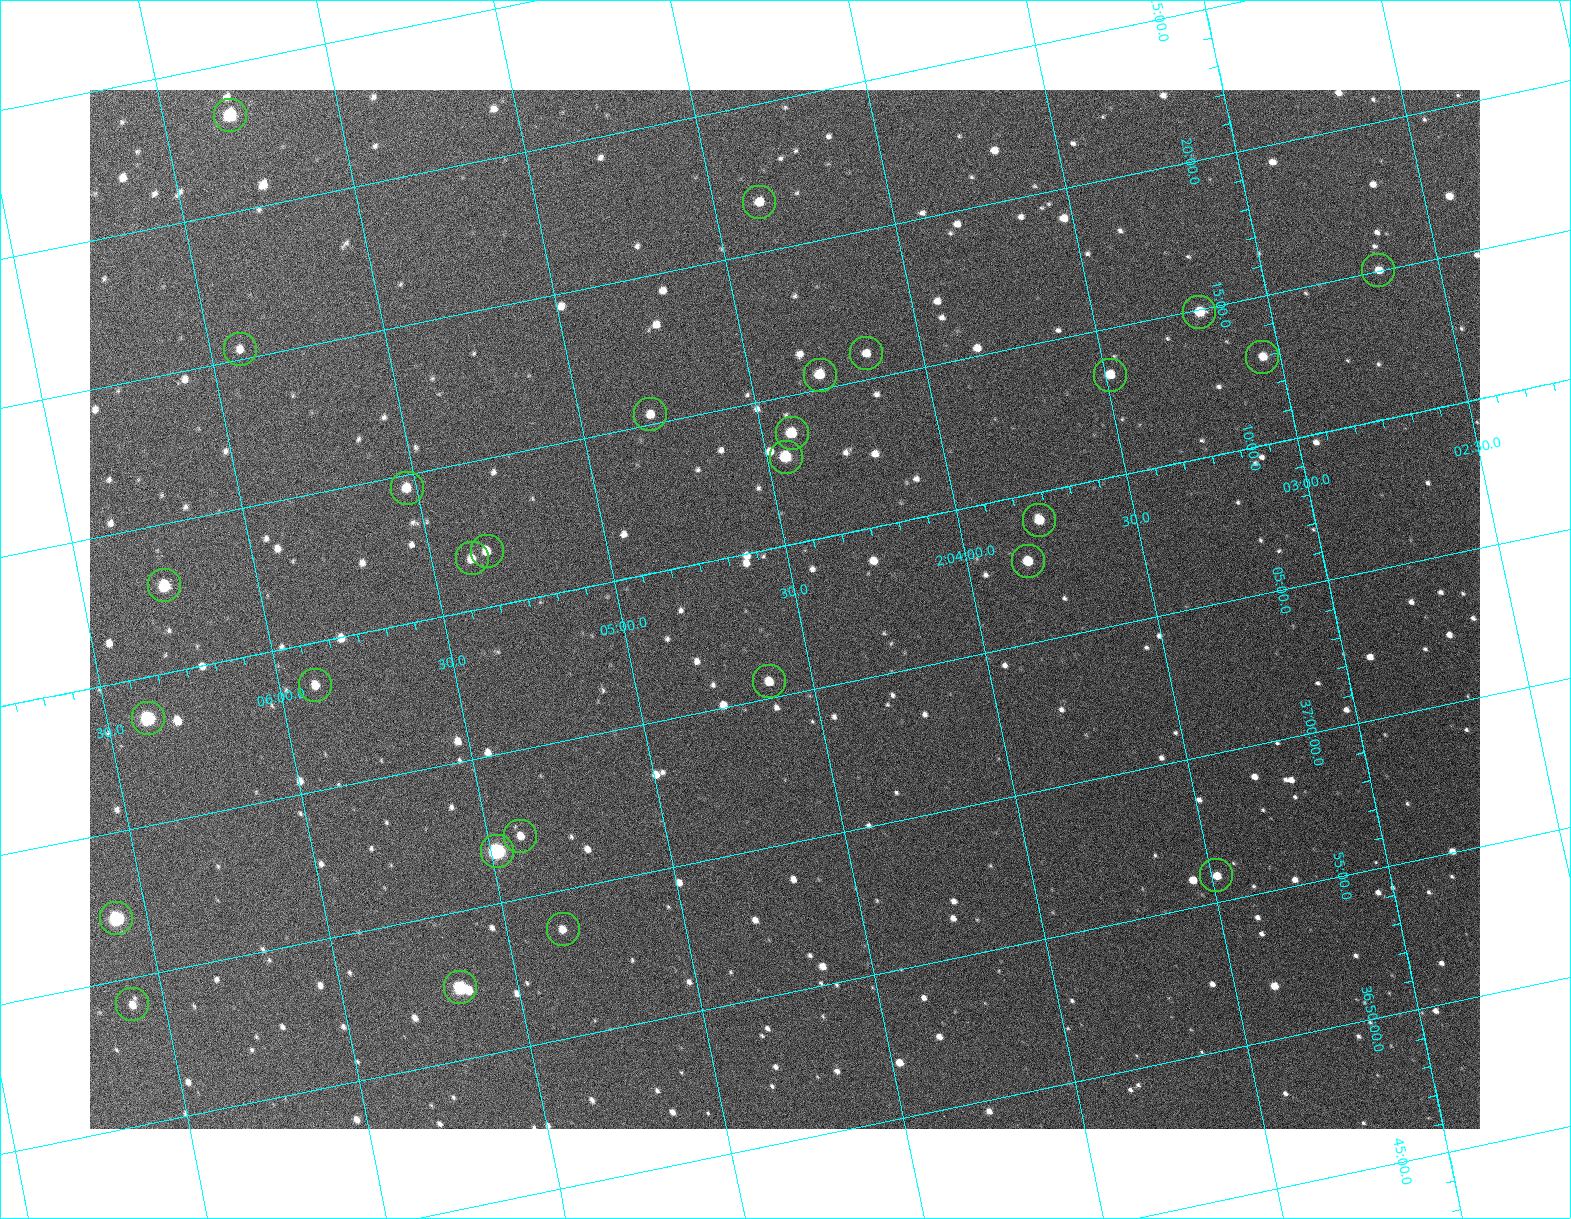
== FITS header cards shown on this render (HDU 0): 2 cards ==
NAXIS1  =                 1391
NAXIS2  =                 1039

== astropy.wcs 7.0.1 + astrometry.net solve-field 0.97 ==
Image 1391 x 1039 px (HDU 0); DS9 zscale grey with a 90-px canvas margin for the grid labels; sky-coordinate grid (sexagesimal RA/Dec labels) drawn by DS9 from the SOLVED WCS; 28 Tycho-2 reference stars matched to detected sources circled (green)
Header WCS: RA---TAN/DEC--TAN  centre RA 02:04:32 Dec +37:08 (31.13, +37.13 deg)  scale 2.05 arcsec/px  FOV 47.6' x 35.6'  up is +15 deg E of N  parity flipped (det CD > 0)
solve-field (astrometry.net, Tycho-2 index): SOLVED blind (the header's WCS was not the basis of the solution)
Solved WCS: RA---TAN-SIP/DEC--TAN-SIP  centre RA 02:04:32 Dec +37:08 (31.13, +37.13 deg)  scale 2.05 arcsec/px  FOV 47.6' x 35.6'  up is -12 deg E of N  parity normal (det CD < 0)
Header WCS and blind solve agree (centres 3.4 arcsec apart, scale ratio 0.9996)
Tycho-2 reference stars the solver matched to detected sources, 28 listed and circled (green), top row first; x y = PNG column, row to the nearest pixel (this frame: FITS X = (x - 90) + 1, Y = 1039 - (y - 90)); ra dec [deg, ICRS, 3 dp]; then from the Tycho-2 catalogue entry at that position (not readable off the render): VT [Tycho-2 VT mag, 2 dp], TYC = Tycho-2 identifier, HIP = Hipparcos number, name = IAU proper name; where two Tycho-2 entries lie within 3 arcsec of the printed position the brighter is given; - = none
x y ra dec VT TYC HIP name
230 115 31.452 +37.471 10.21 2320-147-1 - -
759 202 31.092 +37.361 11.78 2320-743-1 - -
1378 270 30.668 +37.250 12.11 2320-223-1 - -
1199 312 30.800 +37.248 11.02 2320-885-1 - -
240 349 31.479 +37.339 12.84 2320-747-1 - -
866 353 31.040 +37.264 12.37 2320-169-1 - -
1262 357 30.762 +37.216 12.15 2320-167-1 - -
820 375 31.076 +37.258 11.68 2320-9-1 - -
1110 375 30.872 +37.224 11.37 2320-353-1 - -
650 414 31.200 +37.256 12.64 2320-575-1 - -
792 433 31.104 +37.229 11.15 2320-1706-1 - -
786 457 31.111 +37.216 10.76 2320-595-1 - -
407 488 31.382 +37.243 12.49 2320-151-1 - -
1039 520 30.943 +37.151 11.30 2320-903-1 - -
487 551 31.335 +37.198 12.02 2320-1607-1 - -
472 558 31.346 +37.196 12.77 2320-1571-1 - -
1028 561 30.957 +37.130 11.25 2320-49-1 - -
164 585 31.566 +37.216 10.64 2321-1647-1 - -
769 681 31.156 +37.093 12.08 2320-907-1 - -
315 685 31.474 +37.143 12.11 2320-21-1 - -
148 718 31.596 +37.143 9.80 2321-10-1 - -
520 836 31.352 +37.035 11.97 2320-267-1 - -
497 851 31.370 +37.029 9.03 2320-1605-1 - -
1216 875 30.871 +36.932 11.72 2320-235-1 - -
116 918 31.647 +37.035 9.55 2321-1645-1 - -
563 929 31.336 +36.978 12.15 2320-955-1 - -
460 987 31.416 +36.957 9.82 2320-145-1 9772 -
132 1004 31.648 +36.985 12.47 2321-1030-1 - -